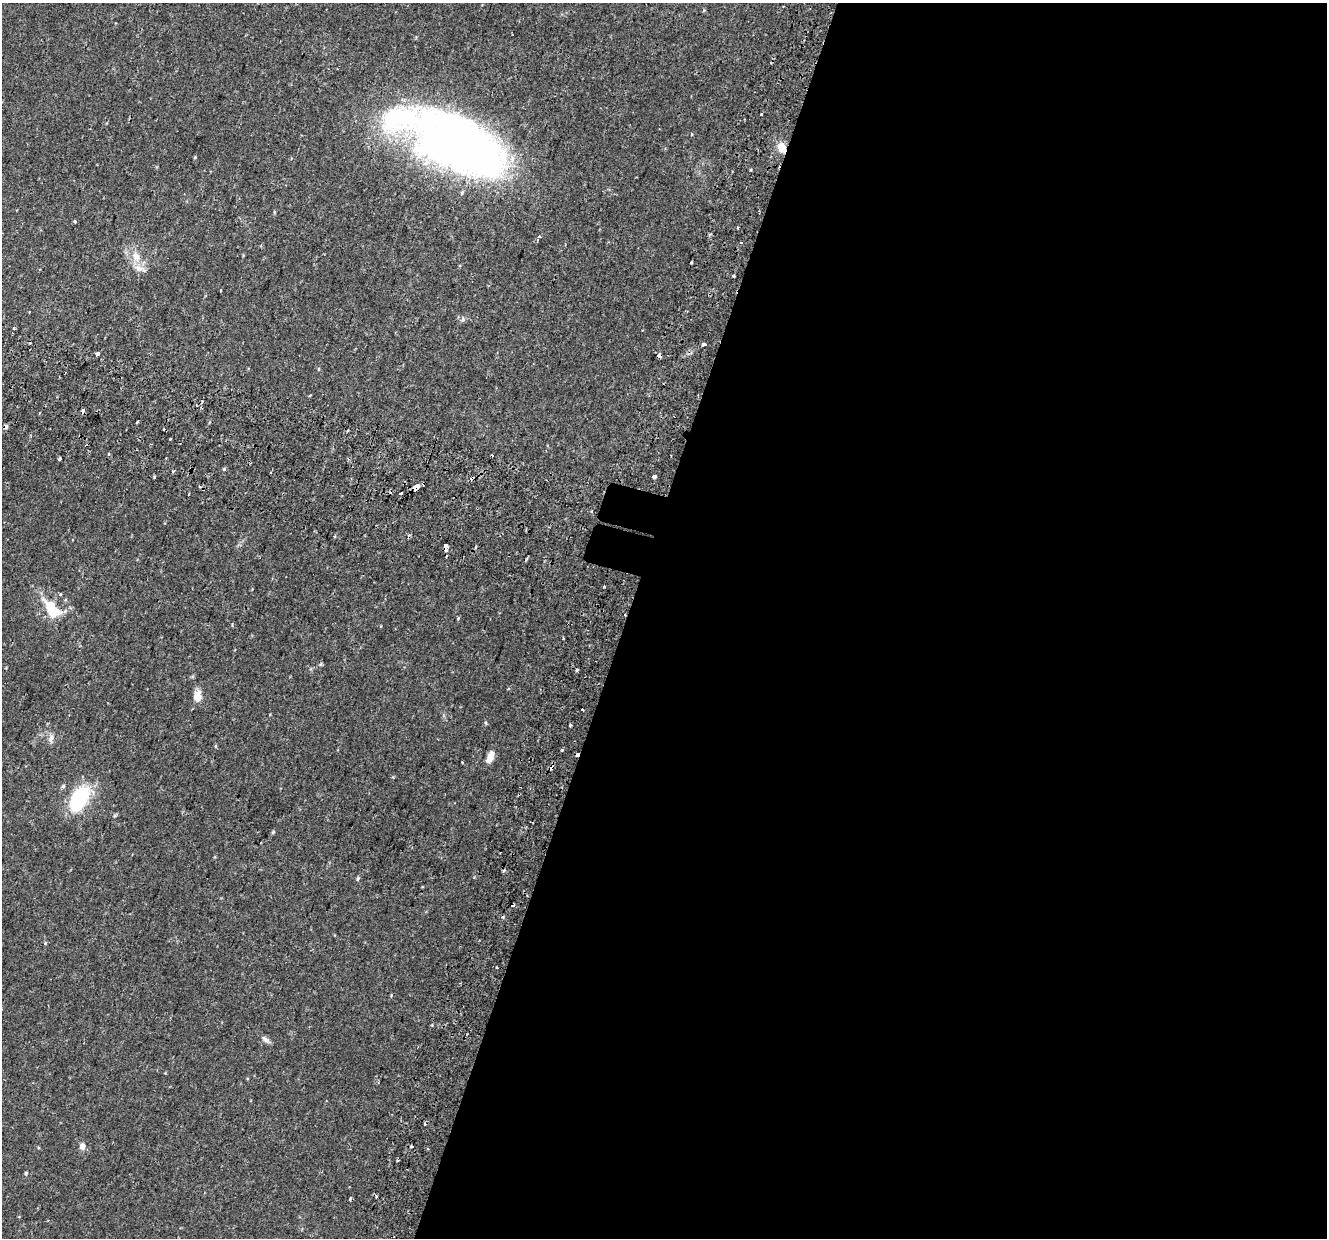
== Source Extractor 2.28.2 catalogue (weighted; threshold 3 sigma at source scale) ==
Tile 12 of 4 x 4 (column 4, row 3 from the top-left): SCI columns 4051-5375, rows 1590-2825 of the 5443 x 5590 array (HDU 1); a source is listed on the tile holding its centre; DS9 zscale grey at full resolution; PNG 1329 x 1240 px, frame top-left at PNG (2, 3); no overlay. Shown black and unused: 53% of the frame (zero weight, under 2 of 3 exposures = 5% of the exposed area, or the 3 px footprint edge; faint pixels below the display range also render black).
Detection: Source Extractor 2.28.2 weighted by HDU 2 'WHT'; one run over the whole footprint, this tile lists its part. Background 0.0371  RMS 0.0039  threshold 0.0178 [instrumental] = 3 sigma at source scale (4.5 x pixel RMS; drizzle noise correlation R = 1.50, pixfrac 1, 0.0396/0.0396 arcsec/px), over >= 5 px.
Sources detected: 67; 14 cosmic-ray / hot-pixel residue — not listed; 2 inside a brighter listed object's ellipse — not listed separately; the other 51 listed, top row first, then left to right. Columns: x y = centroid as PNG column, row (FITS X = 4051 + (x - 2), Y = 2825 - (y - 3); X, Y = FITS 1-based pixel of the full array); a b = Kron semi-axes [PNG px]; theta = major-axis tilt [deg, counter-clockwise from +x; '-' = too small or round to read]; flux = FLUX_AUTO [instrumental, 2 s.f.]
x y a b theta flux
338 69 2 2 - 0.23
761 114 3 3 - 1.2
459 144 109 52 -26 240
782 148 11 9 -60 4.2
195 157 4 3 - 0.36
75 222 3 3 - 0.88
738 227 3 3 - 1.5
539 236 4 3 - 1.3
136 256 13 10 -78 4.2
691 262 3 3 - 0.97
734 275 3 3 - 0.95
221 290 3 2 - 0.52
14 328 4 3 - 1.6
703 344 4 3 - 2.5
98 354 3 3 - 6.8
659 355 4 3 - 26
318 369 5 3 - 0.34
675 416 3 3 - 1.8
5 427 4 3 - 1.6
109 454 4 3 - 0.55
59 459 4 3 - 1.4
224 469 5 4 - 0.42
173 471 4 3 - 0.44
654 476 4 3 - 2
154 477 3 3 - 0.93
472 478 6 3 32 1
416 487 6 3 37 43
401 493 4 3 - 1.9
445 545 3 3 - 41
60 595 3 3 - 0.9
52 608 33 16 -51 11
458 618 3 3 - 0.61
321 664 6 4 85 0.52
577 670 3 3 - 0.71
197 696 14 9 82 4
582 710 3 3 - 3.4
570 725 3 3 - 0.69
51 738 11 6 67 1.7
215 746 6 4 90 0.38
562 750 3 3 - 1.4
490 757 13 7 67 3.5
462 762 3 3 - 0.7
63 786 5 5 - 0.62
78 800 31 17 57 26
273 832 5 4 - 0.49
474 878 4 3 - 0.37
358 879 6 4 72 0.6
266 1040 12 5 -40 1.4
82 1146 8 6 82 2
412 1147 3 3 - 1.2
26 1173 5 4 - 0.5
Overlapping masked pixels (flux is a lower limit): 7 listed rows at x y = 782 148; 659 355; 675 416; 5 427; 472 478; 416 487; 445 545